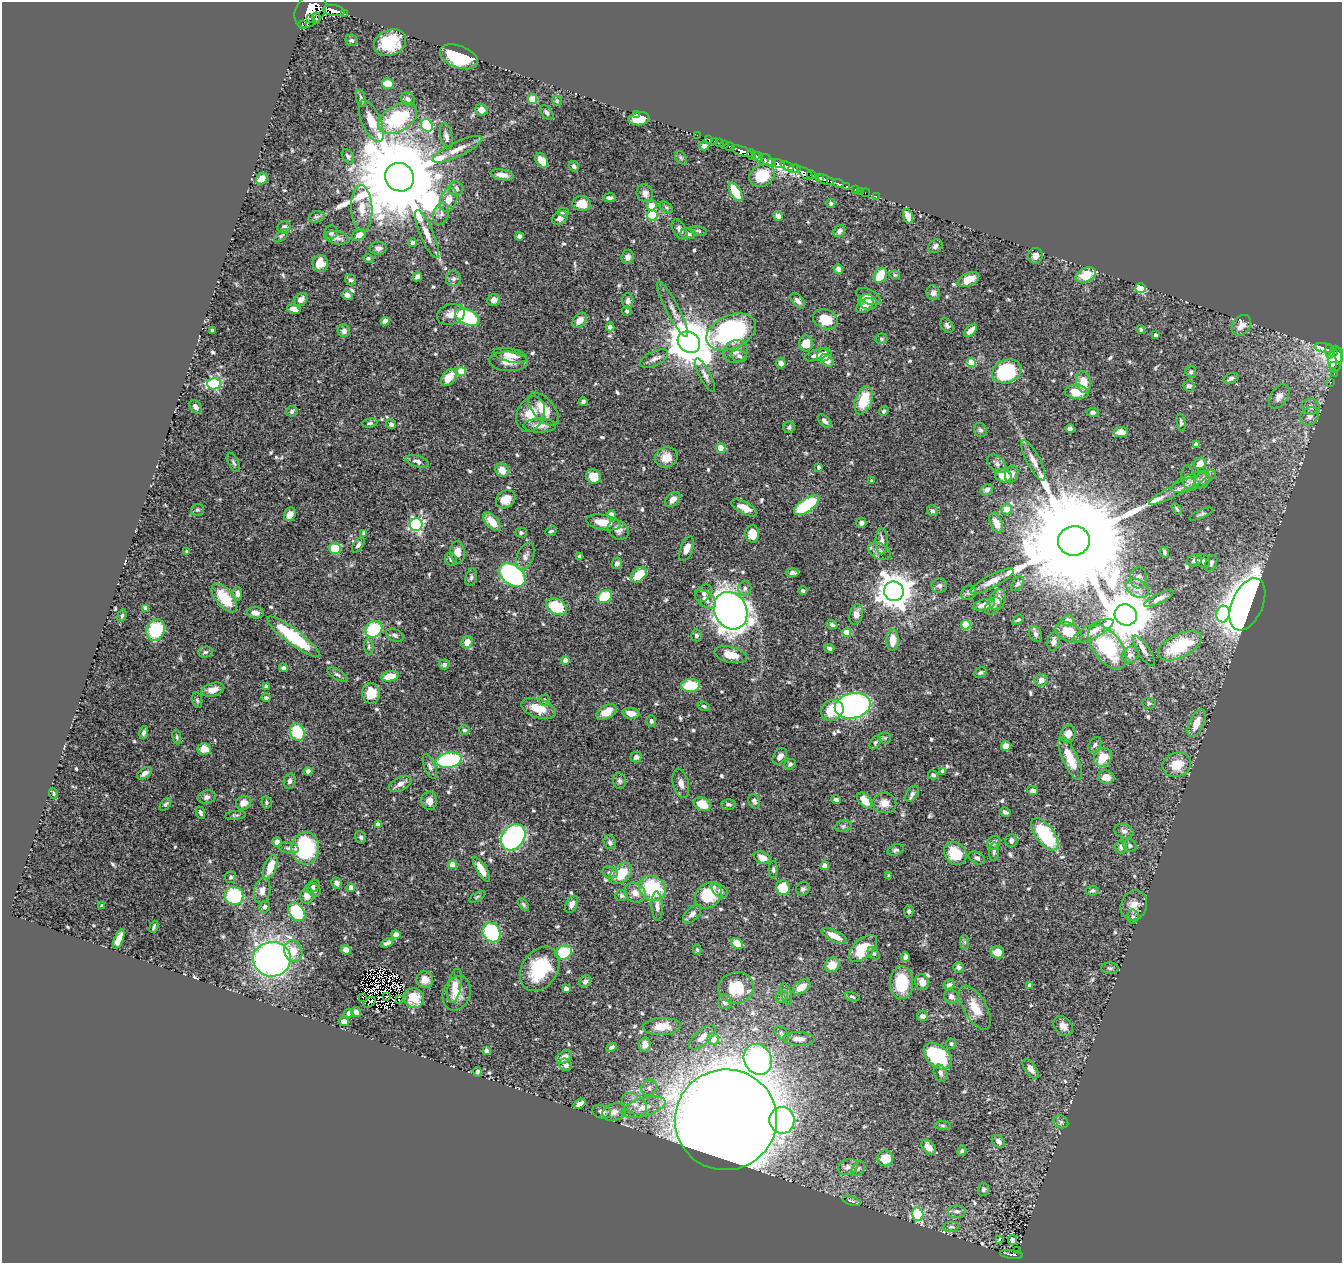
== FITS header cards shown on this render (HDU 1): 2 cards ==
NAXIS1  =                 1340
NAXIS2  =                 1261

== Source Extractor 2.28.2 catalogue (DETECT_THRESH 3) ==
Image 1340 x 1261 px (HDU 1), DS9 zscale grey, 1 PNG px = 1 image px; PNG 1344 x 1265 px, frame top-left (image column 1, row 1261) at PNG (2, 2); each listed source drawn as its Kron ellipse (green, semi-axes under 4 px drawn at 4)
Background 0.669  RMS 0.014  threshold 0.0425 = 3 sigma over >= 5 px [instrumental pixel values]
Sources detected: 625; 7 with non-positive FLUX_AUTO (blend fragments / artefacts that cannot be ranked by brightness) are neither listed nor drawn; of the other 618, the 500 brightest by FLUX_AUTO listed and drawn (118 fainter detections omitted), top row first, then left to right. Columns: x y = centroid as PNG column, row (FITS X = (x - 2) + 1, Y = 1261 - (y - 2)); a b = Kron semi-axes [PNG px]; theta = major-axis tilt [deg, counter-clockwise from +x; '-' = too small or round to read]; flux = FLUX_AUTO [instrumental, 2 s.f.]
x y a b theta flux
310 10 19 13 54 2900
334 10 11 5 -9 710
344 13 3 2 - 64
311 18 3 2 - 93
316 18 5 3 - 140
302 24 4 3 - 71
352 40 6 5 - 2
390 43 16 12 23 36
459 57 20 11 -21 57
388 84 6 5 - 15
361 98 9 5 -79 1.9
408 99 7 6 - 3.2
532 99 5 4 - 34
557 101 5 4 - 1.9
481 110 6 5 - 6.1
547 113 8 5 -50 2.6
637 114 3 2 - 21
398 118 21 13 30 67
639 119 10 6 7 17
371 121 22 9 -67 18
427 125 6 5 - 75
697 135 2 2 - 8.2
446 136 13 6 -79 4.6
708 139 2 2 - 7.9
714 141 2 2 - 10
720 143 2 2 - 6
724 144 3 3 - 22
704 146 5 5 - 2.7
729 146 5 3 - 56
457 149 27 7 25 11
742 151 11 4 -21 880
752 154 5 3 - 24
348 156 8 5 -57 2.5
755 156 3 3 - 250
758 157 5 3 - 210
681 158 7 5 -53 1.5
767 160 7 5 -41 110
542 161 8 5 -54 11
772 162 4 3 - 73
779 163 6 4 -17 590
574 166 5 4 - 2.4
787 166 7 3 -23 360
794 169 6 3 3 210
805 173 9 4 -36 430
502 175 11 5 -9 7.9
762 175 13 10 28 31
811 175 4 3 - 110
400 177 15 14 - 23000
820 178 4 3 - 290
262 179 6 5 - 13
826 180 9 3 -23 500
831 181 4 3 - 240
838 184 5 3 - 130
846 186 3 3 - 140
456 189 7 7 - 3.5
855 189 3 3 - 36
860 191 2 2 - 6.9
735 192 10 5 -59 27
645 193 9 8 - 5.2
865 193 4 3 - 16
876 196 3 3 - 7.8
609 198 6 4 8 2.6
449 200 12 8 74 9.6
831 203 5 4 - 1.8
582 204 9 7 -5 17
652 205 5 5 - 13
666 207 7 5 -32 1.7
362 208 23 10 -88 16
563 212 6 4 2 2.2
441 214 11 7 73 4.7
652 215 5 5 - 65
778 216 5 4 - 4.3
908 216 7 4 -70 9.2
316 217 8 5 17 2.1
560 218 8 6 31 5.7
284 227 7 6 - 3.8
680 230 11 6 -58 4.1
698 231 9 4 -12 1.6
839 231 6 5 - 3.5
331 232 7 6 - 3.4
427 234 26 7 -67 11
688 234 7 5 -11 3.3
359 235 7 5 22 5.4
281 236 8 4 42 1.9
519 236 4 4 - 3.2
337 238 13 6 -13 4.6
412 243 4 4 - 2.1
935 246 8 6 41 3.3
378 248 8 6 3 4.6
1035 256 8 7 - 5.1
628 257 7 6 - 3.7
368 258 5 4 - 1.6
320 263 8 8 - 15
838 269 5 4 - 4.4
880 275 8 6 59 21
895 275 5 4 - 1.5
1086 275 10 7 21 21
417 277 5 4 - 3.7
453 279 7 7 - 3.3
350 280 6 5 - 2.1
968 280 11 6 24 15
1141 288 5 5 - 62
933 293 7 6 - 3.9
347 295 6 5 - 3.9
868 297 13 7 -26 8.7
301 300 7 5 40 5.8
494 300 6 6 - 4.7
628 301 7 6 - 3.9
798 301 9 5 -47 3.9
868 302 9 7 -18 6.5
865 305 9 6 35 6.6
294 309 7 4 -15 4.7
672 309 31 6 -62 8.6
627 311 5 4 - 2
451 314 14 10 15 8.2
467 317 13 7 -26 79
825 319 13 9 -24 22
580 320 8 6 49 7.5
385 321 5 4 - 4.9
947 325 8 5 -54 3
1241 325 11 8 52 7.9
610 327 4 4 - 7.5
1141 329 5 4 - 1.8
213 330 4 3 - 1.8
971 330 8 4 45 6.7
344 331 6 6 - 4.2
731 332 26 16 24 160
1156 335 4 3 - 3.6
881 339 6 5 - 1.8
689 342 12 10 -38 4200
806 343 8 7 - 13
1324 348 10 5 -13 160
736 351 12 11 - 7.3
1330 351 7 3 -84 87
1334 353 3 3 - 31
510 355 17 7 -11 11
816 355 13 5 16 5.5
824 355 8 6 35 6.7
1339 355 8 4 -81 290
739 356 8 6 -19 2.6
654 359 15 7 27 4.7
1335 359 13 7 89 160
827 360 7 5 -44 8.8
509 361 19 10 -3 11
781 363 5 5 - 5.1
971 363 4 4 - 25
1333 365 3 3 - 38
461 371 5 4 - 26
1007 371 15 11 21 82
1191 372 6 5 - 1.8
1334 373 4 2 - 16
705 375 19 5 -63 4.7
449 377 10 6 52 15
1231 378 8 5 26 2.7
1083 382 11 7 -78 15
1331 382 2 2 - 3.6
214 384 7 5 -3 110
1189 386 6 5 - 3.6
1077 392 12 6 -5 19
1279 396 13 8 56 7.1
864 400 15 8 69 30
583 402 4 4 - 2.2
195 407 7 5 -54 3.7
1311 407 9 8 - 4.4
543 409 20 10 -48 17
292 411 6 5 - 2.3
884 411 5 4 - 2.2
1093 412 6 4 2 2.5
531 414 18 13 66 19
1310 416 10 8 42 6.4
825 421 8 4 -44 3.7
370 423 7 4 10 2.1
1181 423 9 4 -80 2.4
391 424 5 4 - 2.7
540 426 16 7 -1 8.1
789 427 6 5 - 2.2
1070 429 4 4 - 3.6
980 430 7 6 - 2.6
1121 432 7 5 6 11
1196 444 4 4 - 4
721 448 4 4 - 23
666 457 11 10 - 13
1033 460 22 7 -62 8.5
417 461 12 5 -16 4.1
233 462 10 5 -63 2.3
1200 463 6 5 - 8.8
997 464 11 7 -41 4.2
819 467 4 3 - 2.5
502 470 7 6 - 11
1012 474 8 6 68 4.5
594 476 8 7 - 14
1003 476 8 6 -16 17
1188 477 12 6 -83 3
1202 480 9 7 57 3.9
871 481 4 4 - 1.6
1193 481 24 8 20 9.2
1178 489 32 6 27 9.8
987 490 7 5 25 3.7
506 499 10 8 35 10
673 499 9 6 46 6.8
807 505 15 6 35 91
744 508 14 6 -28 9.8
1006 509 5 5 - 11
1177 509 6 3 -59 1.6
197 510 6 6 - 1.8
932 511 6 5 - 2.2
290 514 7 5 59 7.7
1201 514 13 4 23 2
611 515 4 4 - 14
492 522 11 6 -47 13
603 522 17 7 -10 14
861 523 5 5 - 3
996 523 10 6 -68 10
416 525 6 6 - 170
618 530 11 9 -37 5.6
551 531 6 4 24 1.7
364 533 4 3 - 2.7
521 533 5 5 - 2
752 534 8 7 - 15
882 541 13 6 89 5.4
1074 541 16 14 10 49000
358 545 9 5 54 2.8
335 548 6 5 - 35
687 549 13 6 68 7.7
187 551 4 4 - 1.6
879 551 12 8 -28 5.1
458 552 11 7 -86 8.9
1164 552 5 4 - 2
525 556 14 8 68 5.5
580 556 4 4 - 2.2
451 559 7 5 -47 3.2
1195 560 8 5 23 3.2
1203 561 7 6 - 2.3
617 563 6 5 - 2.9
1211 563 9 5 64 3.2
792 573 6 4 5 3.8
512 575 14 10 -36 200
639 575 9 6 42 20
471 577 9 5 75 2.4
1138 578 10 8 85 4.3
992 581 24 6 27 9
1017 584 8 5 55 2.2
939 586 8 7 - 2.9
745 588 7 6 - 3
1137 588 12 8 -32 7.9
803 591 4 3 - 1.8
894 591 10 9 - 2100
704 593 10 7 47 3.8
968 593 8 6 46 2.4
237 594 7 5 -85 3.1
605 597 7 6 - 38
224 598 17 8 -51 32
1159 598 16 5 26 4.6
705 599 12 7 -39 6.1
998 599 11 8 69 7.4
1247 604 28 15 66 1200
984 605 11 5 12 8.6
993 606 10 6 47 3.2
556 607 11 7 -27 37
146 608 4 4 - 6.1
731 611 19 16 -63 880
255 613 8 5 -7 5.5
856 614 10 6 77 6.8
1223 614 8 6 77 74
1126 615 11 10 - 5200
122 616 7 4 73 1.6
1018 620 6 3 36 1.6
1068 621 6 5 - 6.6
832 624 5 4 - 2.3
966 625 5 4 - 40
374 629 9 7 44 66
156 630 11 9 68 58
1093 631 23 7 27 8.8
1069 632 14 9 -27 20
847 633 4 4 - 24
1036 634 8 6 -65 3.1
395 635 9 5 -26 2.9
696 635 6 5 - 2.5
293 637 32 7 -37 77
893 640 11 6 88 15
467 642 6 5 - 8.9
1054 642 9 6 82 3.4
1180 646 23 11 26 59
369 647 7 5 -84 2
1107 647 25 14 -52 63
829 648 5 4 - 2.3
1144 651 18 6 -57 5.5
205 652 7 5 2 2.2
731 655 16 8 -13 15
1130 655 9 7 40 4.2
565 660 4 4 - 5.4
444 664 5 5 - 2.6
283 668 4 4 - 3.1
980 673 6 4 30 1.9
337 674 11 5 -29 2.6
390 676 9 5 11 19
1041 680 6 6 - 5.7
266 686 4 3 - 3.4
690 686 9 6 5 33
213 690 12 6 16 8.5
371 693 10 9 - 22
266 698 4 4 - 1.9
197 700 8 5 -79 1.9
544 700 5 5 - 2.9
1149 703 6 5 - 2
704 706 6 4 -26 1.7
853 706 18 12 11 290
538 708 18 9 -18 17
832 710 12 10 29 24
606 712 11 6 31 14
631 713 8 5 -8 11
651 721 6 5 - 2.2
1196 723 15 7 66 14
464 730 5 4 - 1.9
297 732 9 7 -64 49
144 733 6 4 77 2.6
1068 734 9 7 74 8.8
177 737 7 4 -78 1.7
885 738 6 5 - 1.6
875 742 7 4 56 1.7
1095 745 8 5 58 2.6
1006 746 5 4 - 11
204 749 7 6 - 12
780 756 9 6 56 6.3
636 757 5 5 - 3.5
1103 758 10 8 55 19
1070 759 23 7 -66 24
449 760 12 7 10 100
790 764 6 5 - 2.1
1177 765 14 12 19 19
430 766 13 5 -69 3.2
308 771 4 4 - 3.5
943 771 4 4 - 3.8
145 773 8 5 34 4.6
933 775 5 4 - 2
1106 777 8 6 -11 7.1
290 781 8 5 78 3.6
620 781 8 6 -85 2.4
400 784 12 6 25 5.3
681 784 15 8 -77 6.2
1033 790 5 4 - 4.1
54 793 6 4 -70 1.6
912 794 9 5 54 3.7
207 797 9 6 16 4.3
836 800 5 3 - 2.4
865 800 9 5 -50 14
429 801 9 8 - 6.7
754 801 7 5 -71 2.9
266 802 6 5 - 1.7
244 803 8 7 - 8.2
884 803 12 10 -12 8.7
165 804 7 4 52 2
702 804 9 6 -25 17
728 804 7 5 -1 2.6
1005 812 5 3 - 2.4
200 813 6 3 -67 2.1
236 815 11 4 7 1.7
378 825 4 4 - 7.3
843 826 8 5 9 2
1124 831 10 7 -18 3.2
1045 834 19 9 -53 69
361 837 6 5 - 2
513 837 14 11 52 240
1011 840 6 6 - 4.5
277 842 5 4 - 4.8
610 842 7 6 - 2.8
994 843 7 6 - 4.4
1130 846 7 6 - 2.4
1121 847 7 5 72 3.7
289 848 10 5 -9 3.2
305 848 16 14 89 100
895 850 8 5 21 2.2
994 852 9 5 85 2.5
955 853 12 10 -50 25
762 858 9 5 -25 8.3
977 858 9 5 -28 2.9
453 865 4 4 - 11
825 866 4 4 - 12
270 867 13 6 69 18
481 869 14 5 -59 13
773 870 9 4 -90 2
610 872 8 6 -18 3.2
621 874 13 8 38 25
889 875 4 3 - 2.9
231 877 6 5 - 1.8
337 883 5 5 - 4.2
313 887 7 5 37 2.3
351 888 4 4 - 8.5
652 888 14 12 -29 57
783 888 7 6 - 28
803 889 7 6 - 2.4
314 890 7 6 - 2.9
262 891 13 8 81 6.8
720 891 9 5 -31 2.5
1092 891 6 4 9 2
635 893 11 9 -32 8.3
708 895 15 12 44 36
234 896 9 9 - 61
307 896 8 7 - 8.4
621 896 6 5 - 2.3
477 897 9 3 30 1.6
572 904 9 5 62 4.7
523 905 7 4 -54 1.7
1134 905 15 13 69 9.8
102 906 4 3 - 1.9
657 906 14 5 -88 4.6
265 907 6 5 - 2.8
909 911 6 4 79 1.8
297 912 10 7 -50 76
692 914 11 6 46 4.5
1133 917 7 5 88 2.5
154 927 6 2 67 1.6
492 932 10 8 -60 93
396 935 4 4 - 11
834 936 14 5 -27 11
119 939 10 4 68 11
965 942 7 4 -89 1.8
387 943 7 3 22 2.7
737 943 7 5 -37 14
863 948 17 9 43 26
346 950 5 4 - 6.6
697 950 5 4 - 1.7
293 951 11 9 -69 13
564 952 8 7 - 52
997 952 6 6 - 12
874 953 7 5 -50 1.6
905 957 5 4 - 3.3
272 959 19 17 2 410
832 965 8 7 - 15
959 967 5 5 - 3.8
1110 968 9 5 -2 2.3
540 969 24 17 56 54
425 980 8 8 - 9.5
585 981 6 5 - 4
922 982 8 7 - 6.4
901 983 16 11 87 36
949 985 6 4 22 2.4
1030 985 4 4 - 6.1
455 986 17 6 78 11
801 987 10 6 36 13
736 988 18 15 17 27
566 989 4 4 - 5.1
457 993 18 13 68 14
786 994 11 5 -72 2.7
387 996 2 2 - 1.6
363 997 2 2 - 2.7
782 997 6 6 - 2.4
852 997 7 4 -18 1.7
951 997 7 7 - 5
414 998 10 9 - 13
399 999 3 2 - 1.6
369 1002 7 2 37 2.6
725 1002 7 7 - 3.7
975 1008 25 11 -59 17
356 1012 5 4 - 4.8
349 1013 5 4 - 3.7
922 1016 5 5 - 3.7
344 1021 5 4 - 6
662 1026 19 8 3 16
1063 1026 11 8 -46 6.2
782 1033 9 5 -46 2.3
702 1037 16 7 42 8
713 1039 6 6 - 9.6
799 1039 16 7 -3 7.2
951 1044 5 5 - 1.8
645 1045 7 6 - 7
611 1047 5 3 - 2.5
487 1051 4 3 - 3.6
938 1056 16 10 -42 73
564 1057 8 6 31 7.4
758 1059 16 13 -58 170
566 1065 7 5 -49 5
1031 1069 11 5 -55 5.2
477 1072 5 4 - 2.5
940 1073 9 6 -67 2.6
649 1088 8 7 - 3.9
580 1104 6 4 33 5.5
634 1104 14 9 -36 8.6
644 1107 22 9 16 15
602 1112 10 6 -20 3.7
614 1112 12 8 17 7.3
726 1120 51 50 - 4200
782 1120 13 12 - 220
1061 1122 7 6 - 2.3
943 1126 8 4 -1 2
998 1141 7 5 -42 4.3
928 1147 8 5 -48 8.6
962 1151 5 4 - 1.9
885 1158 8 8 - 20
848 1167 10 7 23 5
858 1169 8 6 56 2.3
984 1190 6 6 - 2.6
852 1201 9 3 -17 1.8
957 1211 9 6 0 3.7
918 1214 6 5 - 79
951 1227 8 5 7 2.5
999 1240 3 3 - 2.6
1013 1240 5 4 - 4.7
1018 1250 3 2 - 8.2
1011 1254 11 4 -7 86
At the frame edge (FLAGS 8, measured only in part): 1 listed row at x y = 1339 355
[118 fainter detections neither listed nor drawn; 7 non-positive-flux detections neither listed nor drawn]